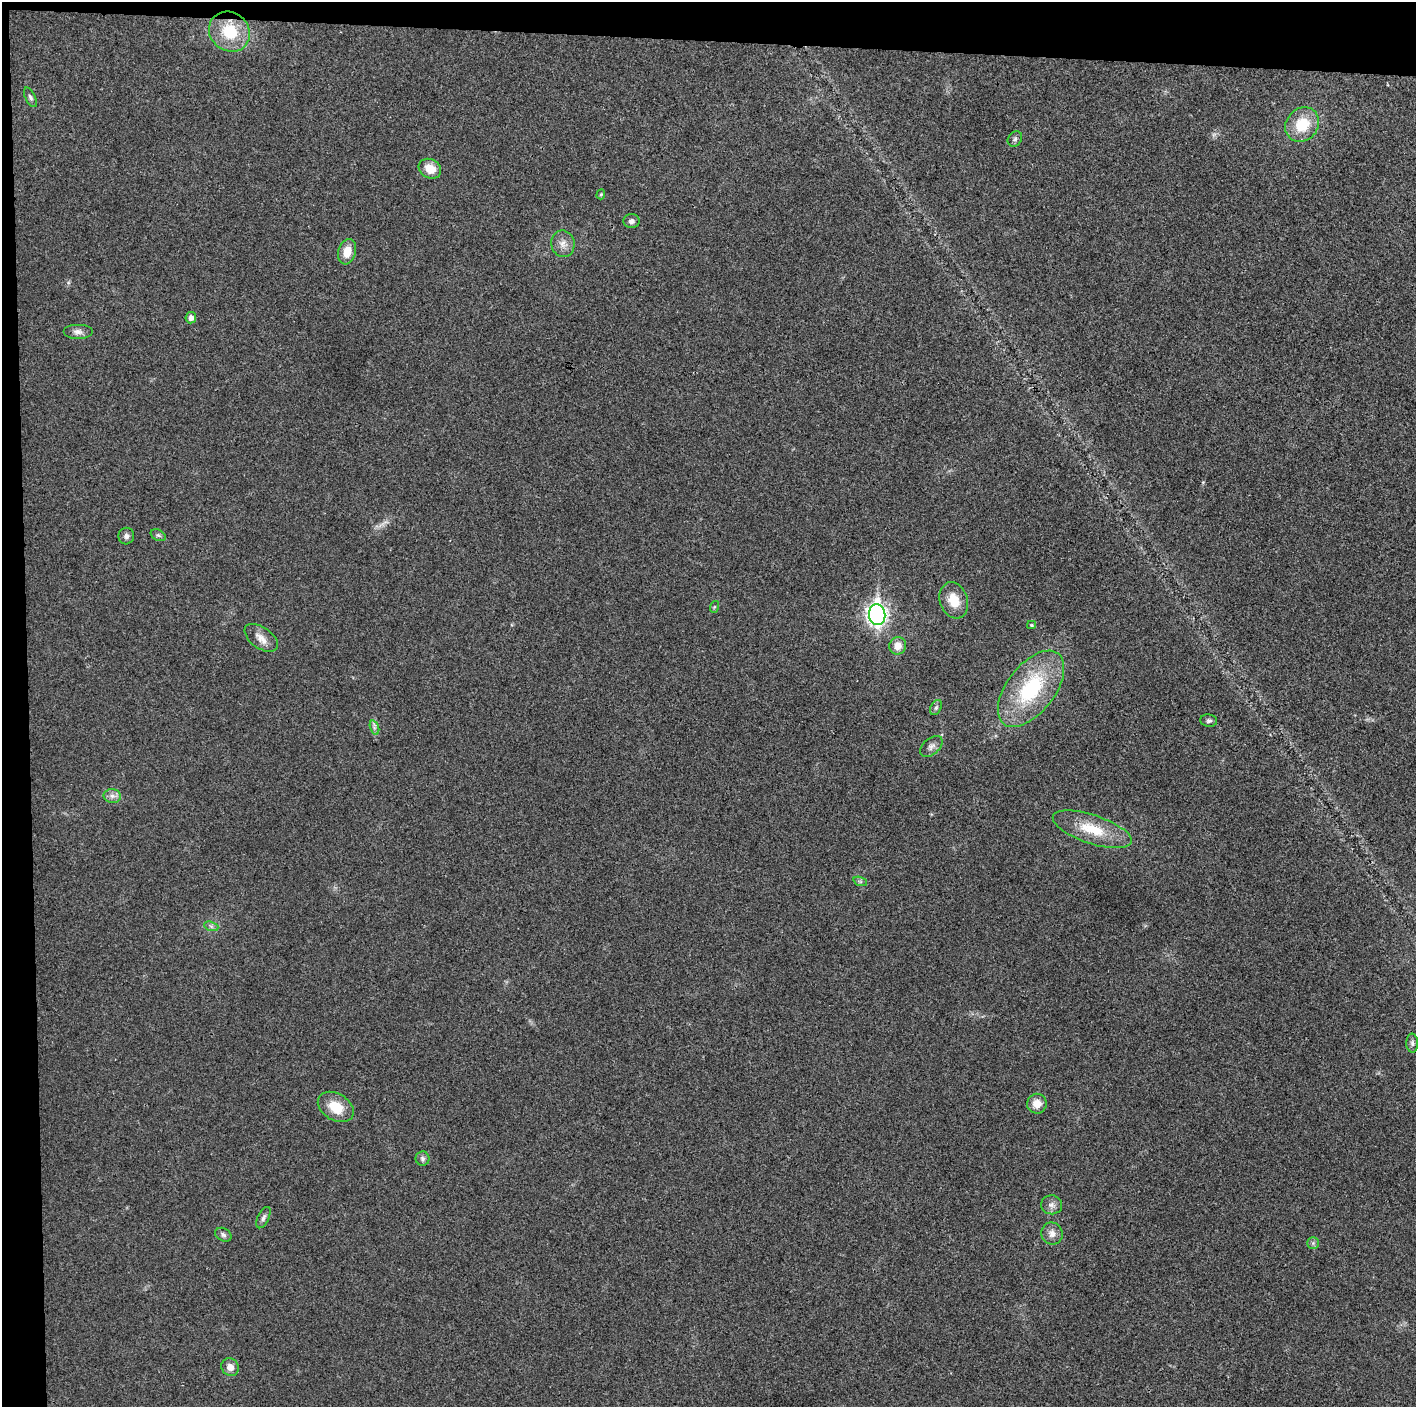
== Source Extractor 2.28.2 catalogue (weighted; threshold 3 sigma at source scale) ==
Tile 1 of 3 x 3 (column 1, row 1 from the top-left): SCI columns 1-1414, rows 2817-4221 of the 4242 x 4224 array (HDU 1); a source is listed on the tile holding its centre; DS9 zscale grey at full resolution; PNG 1418 x 1409 px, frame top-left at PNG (2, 2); each listed source drawn as its Kron ellipse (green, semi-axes under 4 px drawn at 4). Shown black and unused: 5% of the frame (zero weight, under 3 of 4 exposures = <1% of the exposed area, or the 3 px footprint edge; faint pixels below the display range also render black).
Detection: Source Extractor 2.28.2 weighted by HDU 2 'WHT'; one run over the whole footprint, this tile lists its part. Background 0.0211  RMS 0.0056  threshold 0.0251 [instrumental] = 3 sigma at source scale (4.5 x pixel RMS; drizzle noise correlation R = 1.50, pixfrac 1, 0.05/0.05 arcsec/px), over >= 5 px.
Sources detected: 38; all 38 listed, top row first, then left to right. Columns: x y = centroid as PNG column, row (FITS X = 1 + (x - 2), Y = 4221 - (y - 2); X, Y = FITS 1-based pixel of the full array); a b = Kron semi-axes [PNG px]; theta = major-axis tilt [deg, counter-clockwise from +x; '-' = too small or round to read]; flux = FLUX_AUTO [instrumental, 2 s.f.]
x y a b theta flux
229 32 21 19 -40 22
30 97 10 5 -64 1.3
1302 125 18 16 49 17
1015 139 8 6 53 1.5
430 169 12 9 -29 7.8
601 194 5 4 - 0.75
631 221 8 7 - 1.9
563 244 13 11 -80 4.4
347 252 13 8 75 7.2
191 318 5 5 - 2.6
78 332 15 7 0 2.9
158 535 8 5 -29 1.2
126 536 8 8 - 2
954 600 19 13 -71 10
714 607 6 3 71 0.63
877 615 10 8 -84 280
1031 625 4 4 - 0.58
261 638 19 10 -36 5.3
898 646 9 8 - 5.3
1031 689 44 24 52 49
936 708 8 5 63 1.3
1209 721 8 6 -7 1.5
374 728 7 4 -72 1.4
931 746 13 8 40 2.7
112 796 8 7 - 2.5
1092 829 41 14 -19 19
860 881 7 4 -19 1.1
211 926 7 4 -19 1.3
1412 1043 9 6 -89 1.6
1037 1104 10 10 - 5.9
336 1107 19 13 -31 12
422 1159 7 7 - 1.5
1052 1205 10 9 - 2.8
263 1218 11 5 63 1.8
1052 1233 11 10 - 3.7
223 1235 9 6 -29 1.6
1313 1243 6 5 - 1.2
230 1367 9 8 - 3.9